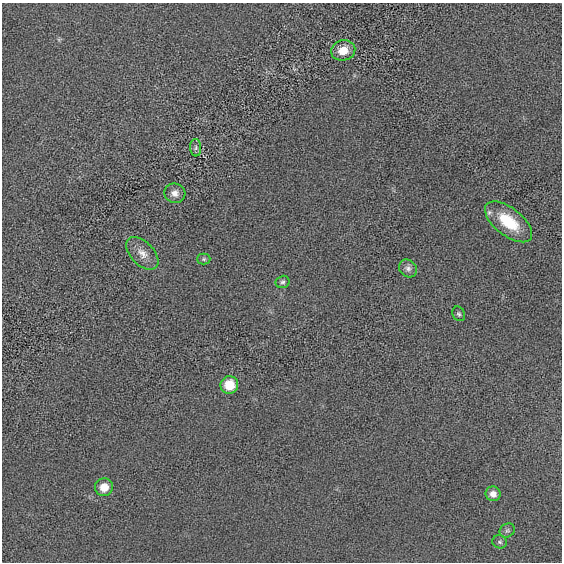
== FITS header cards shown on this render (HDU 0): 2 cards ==
NAXIS1  =                  560 / length of data axis 1
NAXIS2  =                  560 / length of data axis 2

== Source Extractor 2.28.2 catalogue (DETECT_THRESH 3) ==
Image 560 x 560 px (HDU 0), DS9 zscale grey, 1 PNG px = 1 image px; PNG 564 x 564 px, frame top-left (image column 1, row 560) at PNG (2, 3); each listed source drawn as its Kron ellipse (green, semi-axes under 4 px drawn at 4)
Background 1.75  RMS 280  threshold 843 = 3 sigma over >= 5 px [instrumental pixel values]
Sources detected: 14; all 14 listed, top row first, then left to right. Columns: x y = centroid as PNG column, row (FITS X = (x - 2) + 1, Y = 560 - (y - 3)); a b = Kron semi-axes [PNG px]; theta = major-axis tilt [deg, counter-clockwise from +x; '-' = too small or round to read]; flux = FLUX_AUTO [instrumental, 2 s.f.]
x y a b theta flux
343 50 12 10 15 270000
196 148 9 5 -87 51000
175 193 10 9 - 120000
509 222 28 13 -38 670000
142 253 20 11 -46 200000
204 259 6 5 - 32000
408 268 9 8 - 79000
283 282 7 6 - 45000
459 314 7 6 - 39000
229 385 9 8 - 420000
104 487 9 9 - 240000
493 494 7 7 - 120000
507 530 8 6 32 49000
500 542 7 6 - 45000